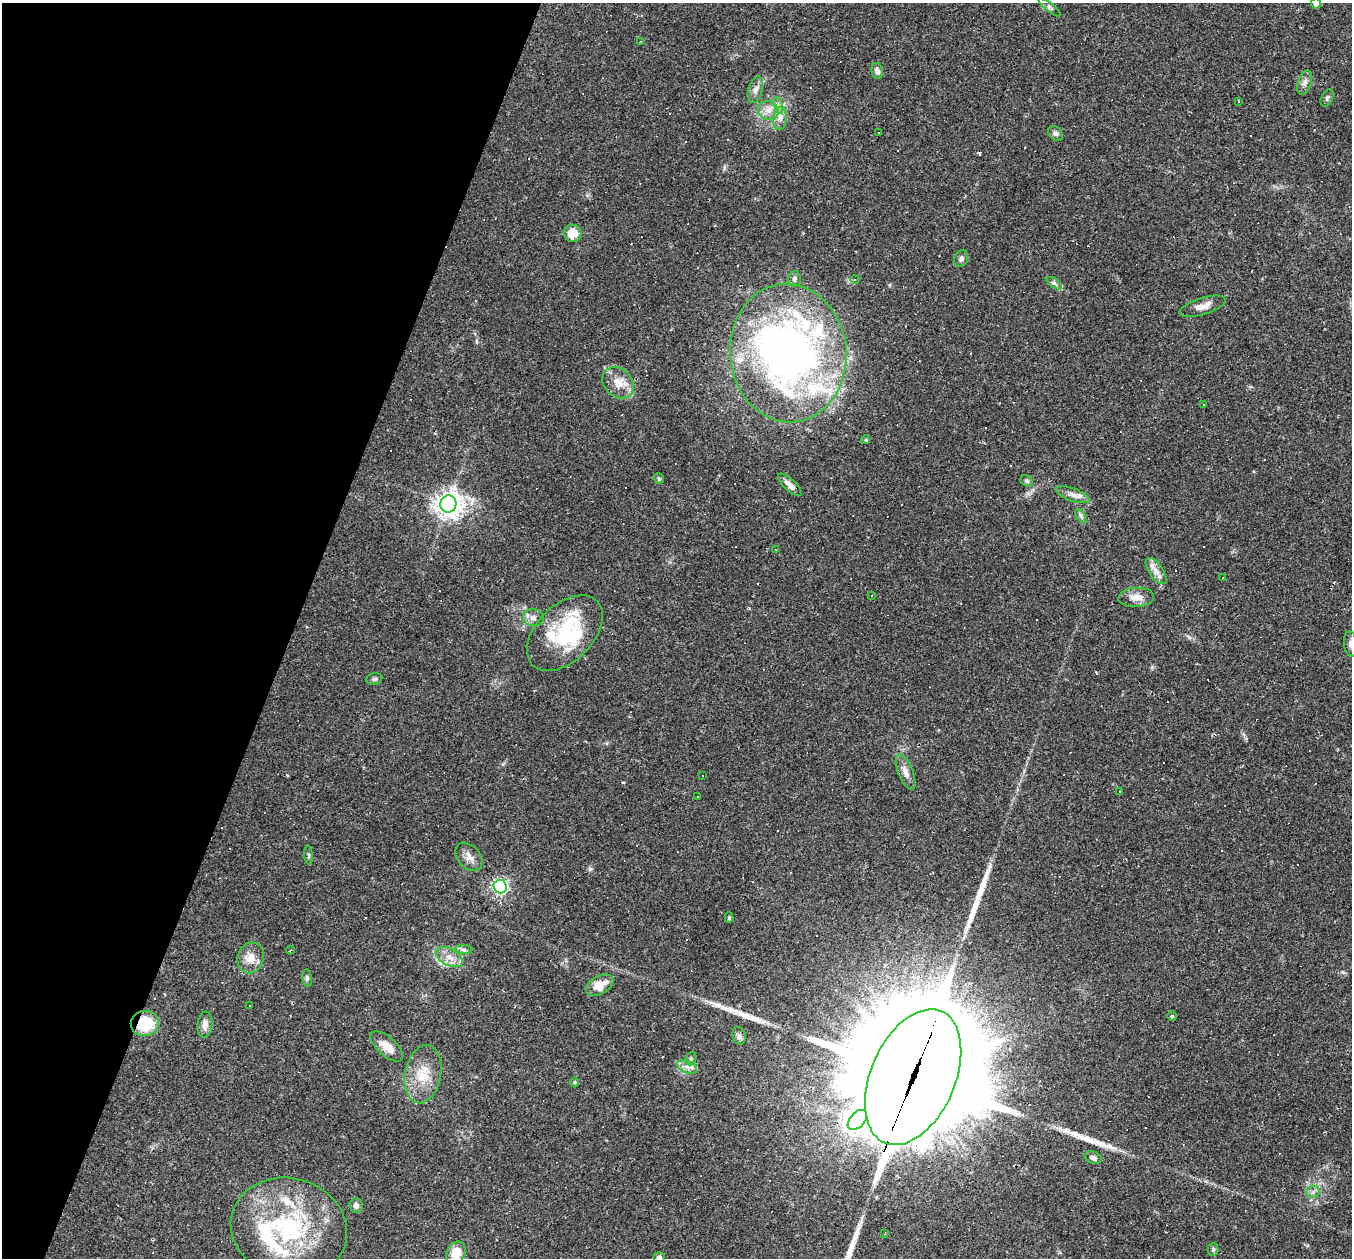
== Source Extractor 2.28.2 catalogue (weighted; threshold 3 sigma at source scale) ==
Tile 9 of 4 x 4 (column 1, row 3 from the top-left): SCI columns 1-1350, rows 1518-2773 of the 5399 x 5416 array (HDU 1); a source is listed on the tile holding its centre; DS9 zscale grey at full resolution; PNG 1354 x 1260 px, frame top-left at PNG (2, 3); each listed source drawn as its Kron ellipse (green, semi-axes under 4 px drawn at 4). Shown black and unused: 22% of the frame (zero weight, under 2 of 3 exposures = <1% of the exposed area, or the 3 px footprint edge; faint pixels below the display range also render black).
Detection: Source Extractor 2.28.2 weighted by HDU 2 'WHT'; one run over the whole footprint, this tile lists its part. Background 0.0351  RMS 0.0048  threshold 0.0214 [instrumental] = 3 sigma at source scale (4.5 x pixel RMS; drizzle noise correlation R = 1.50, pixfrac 1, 0.05/0.05 arcsec/px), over >= 5 px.
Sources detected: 134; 3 inside a brighter object's white glare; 48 cosmic-ray / hot-pixel residue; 4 long thin detections or spike segments (spike, bleed or trail) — neither listed nor drawn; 7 inside a brighter listed object's ellipse — not listed separately; the other 72 listed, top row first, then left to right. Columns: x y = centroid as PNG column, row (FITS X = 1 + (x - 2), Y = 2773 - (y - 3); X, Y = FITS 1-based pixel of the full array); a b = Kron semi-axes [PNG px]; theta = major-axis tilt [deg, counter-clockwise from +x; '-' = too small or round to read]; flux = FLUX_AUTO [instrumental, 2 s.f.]
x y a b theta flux
1316 3 5 5 - 2.8
1050 7 13 3 -38 1.2
640 42 3 2 - 0.27
877 71 8 5 -78 2
1305 82 12 6 71 2.1
755 90 13 7 74 2.6
1327 98 9 5 66 1.3
1238 101 3 2 - 0.44
778 106 8 4 -76 1.5
768 110 10 9 - 3.9
780 118 12 6 84 2.8
879 132 3 2 - 0.57
1055 133 8 6 -43 1.3
573 233 9 8 - 7
961 259 8 6 66 1.5
794 279 8 6 80 1.3
855 279 4 3 - 0.4
1054 283 9 4 -36 1.1
1202 306 24 8 17 4.5
788 353 69 58 -85 250
618 383 17 14 -44 6.8
1204 405 3 2 - 0.46
866 440 4 4 - 0.73
659 478 5 5 - 0.77
1027 481 6 5 - 0.89
790 485 15 5 -43 3
1073 495 18 6 -20 3
448 504 8 8 - 470
1081 516 8 4 -53 1
775 549 3 2 - 0.39
1156 571 15 7 -55 3.3
1223 577 3 2 - 0.56
872 595 3 2 - 0.44
1136 597 18 9 4 4.3
533 618 10 8 -15 2.3
565 633 45 28 45 39
1351 644 12 7 -81 2.2
374 679 8 5 16 1
906 772 19 7 -68 3.4
702 776 3 2 - 0.57
1119 791 3 3 - 0.88
697 797 2 2 - 0.41
308 855 9 4 -85 0.92
469 857 16 11 -49 3.8
500 886 7 6 - 130
729 918 5 4 - 0.66
464 949 9 4 -1 1.2
290 950 4 2 - 0.35
449 957 14 8 -28 4.4
251 958 15 13 73 5.6
307 978 9 4 -83 0.91
600 985 15 9 29 7.9
249 1005 2 2 - 0.41
1172 1016 5 4 - 0.62
145 1024 14 12 9 18
205 1025 13 7 84 3
739 1036 9 6 -74 1.4
387 1047 20 9 -42 6
691 1059 7 5 68 0.91
687 1067 10 6 -21 2.3
423 1074 29 18 79 13
913 1077 72 42 66 19000
574 1082 5 3 - 0.49
857 1120 12 7 47 360
1093 1157 8 5 -21 1.3
1313 1192 6 6 - 1.4
356 1205 7 6 - 1.9
289 1228 59 50 -15 69
885 1234 3 2 - 0.31
1213 1249 6 5 - 0.85
456 1253 12 9 63 7.4
659 1258 6 5 - 1.5
Overlapping masked pixels (flux is a lower limit): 2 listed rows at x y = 145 1024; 913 1077
Isophote crosses this tile's border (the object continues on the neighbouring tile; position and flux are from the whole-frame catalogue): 3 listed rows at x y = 1316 3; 1351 644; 659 1258
Unlisted compact peaks at least as high as the median listed source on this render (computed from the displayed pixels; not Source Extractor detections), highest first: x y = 590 869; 1343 972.